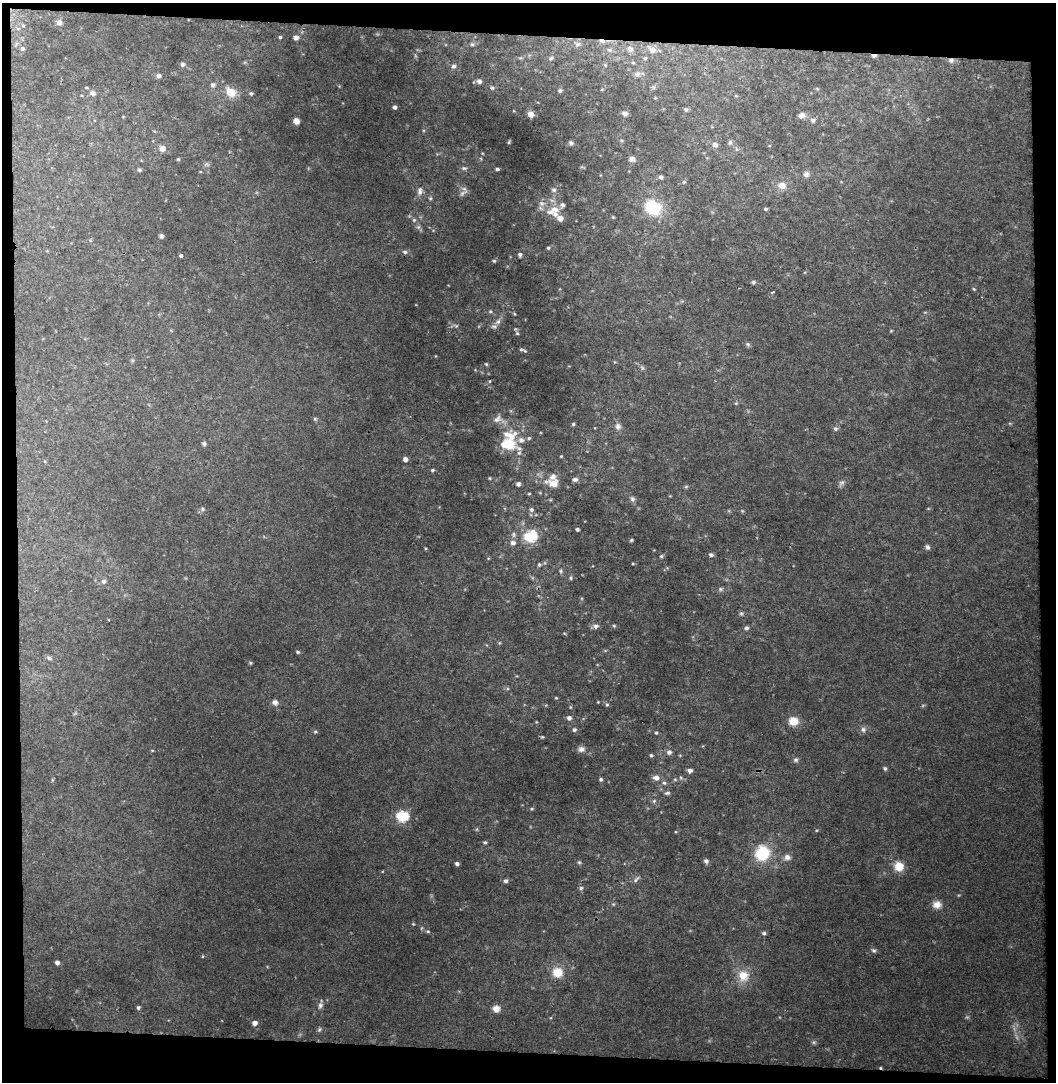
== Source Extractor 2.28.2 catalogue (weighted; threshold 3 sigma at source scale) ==
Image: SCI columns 41-1094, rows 1-1080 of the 1135 x 1080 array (HDU 1 of 3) = the unmasked area's bounding box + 8 px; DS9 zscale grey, full resolution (1 PNG px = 1 image px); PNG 1058 x 1084 px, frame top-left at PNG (2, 3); no overlay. Shown black and unused: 9% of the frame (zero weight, under 2 of 3 exposures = <1% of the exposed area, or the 3 px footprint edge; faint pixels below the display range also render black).
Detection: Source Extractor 2.28.2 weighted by HDU 2 'WHT'. Background 0.0408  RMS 0.0058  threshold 0.0261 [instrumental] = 3 sigma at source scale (4.5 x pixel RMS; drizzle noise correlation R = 1.50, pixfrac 1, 0.0396/0.0396 arcsec/px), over >= 5 px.
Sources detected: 191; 5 too faint to see at this stretch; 2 cosmic-ray / hot-pixel residue — not listed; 7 inside a brighter listed object's ellipse — not listed separately; the other 177 listed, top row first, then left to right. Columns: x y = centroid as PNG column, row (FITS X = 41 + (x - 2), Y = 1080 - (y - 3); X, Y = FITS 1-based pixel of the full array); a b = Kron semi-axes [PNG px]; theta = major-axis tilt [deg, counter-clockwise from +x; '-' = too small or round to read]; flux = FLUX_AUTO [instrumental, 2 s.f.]
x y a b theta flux
59 22 7 7 - 2.1
23 25 5 3 - 0.7
280 37 3 3 - 0.78
296 37 6 5 - 2.5
472 44 8 7 - 1.9
577 44 9 8 - 2.6
22 48 6 6 - 1.1
630 49 10 8 -34 3.5
610 50 9 6 -15 2
652 50 13 9 -28 4.8
874 56 6 4 1 1.3
551 58 6 5 - 1.1
645 58 7 6 - 1.3
951 60 8 6 -1 2
633 63 5 4 - 0.88
183 64 5 5 - 1.6
605 65 6 4 -45 0.88
453 66 7 6 - 2
637 74 10 8 29 2.8
158 76 6 5 - 1.8
479 81 6 6 - 2.7
213 85 7 6 - 1.4
653 87 6 6 - 1.2
492 88 6 5 - 1.1
602 89 5 3 - 0.53
560 90 5 4 - 1
231 92 10 8 -31 10
93 93 8 6 -35 1.9
251 93 5 4 - 1
736 96 5 3 - 0.58
655 98 5 4 - 0.56
394 107 4 4 - 1.6
686 109 6 5 - 1
531 114 5 5 - 5.9
625 114 7 5 -11 2.1
801 115 8 6 2 2.7
813 120 6 6 - 1.4
296 121 6 6 - 3.2
509 142 5 4 - 0.65
730 142 7 5 74 1.2
571 143 6 6 - 1.3
715 145 7 6 - 2.3
162 148 9 8 - 3
178 159 4 4 - 0.73
632 159 8 6 -3 2.1
464 168 8 5 0 1.3
497 169 4 3 - 1.2
139 170 5 4 - 1.2
806 174 7 7 - 2.3
661 177 5 4 - 1.3
684 182 5 5 - 0.85
782 185 9 8 - 4.8
554 190 7 7 - 2
420 191 11 6 81 2.4
463 193 14 5 37 2
430 198 5 3 - 0.65
542 203 10 8 -24 3.4
653 208 17 14 -30 25
554 209 23 10 20 9.2
766 209 4 3 - 0.9
560 218 6 5 - 5
414 220 5 5 - 0.81
418 227 6 6 - 1.2
161 236 5 5 - 1.1
90 240 5 3 - 0.53
548 248 6 4 -2 0.98
405 252 6 5 - 1.3
520 255 6 5 - 1.4
181 256 3 3 - 2.4
494 261 5 4 - 0.82
753 282 6 5 - 0.97
974 289 5 4 - 0.67
773 292 4 3 - 2
490 311 6 5 - 0.96
498 322 9 6 45 2.4
456 326 8 5 -11 1.2
891 331 5 3 - 0.47
517 333 6 4 -43 0.9
748 344 6 5 - 0.91
521 349 7 5 -26 1.3
486 364 4 4 - 0.73
642 368 7 5 -59 1.1
490 381 5 3 - 0.47
736 403 5 4 - 0.61
315 419 6 4 0 0.81
498 419 19 10 -15 5.1
573 424 4 4 - 0.9
618 426 9 8 - 2.5
835 429 6 5 - 1.3
529 438 5 5 - 0.85
204 444 6 5 - 1.1
507 444 23 11 -18 18
561 456 4 3 - 0.58
405 459 4 4 - 2.8
432 470 5 4 - 0.84
489 478 4 4 - 0.57
575 479 7 5 1 1.9
554 483 10 8 -12 7
518 484 5 5 - 2.1
632 499 7 6 - 1.5
202 509 6 5 - 1
531 510 6 5 - 1.5
577 529 3 3 - 1.2
531 536 7 6 - 43
631 540 4 3 - 0.7
513 543 8 6 -2 2.5
927 547 7 5 -70 1.4
711 555 6 5 - 1.4
661 556 5 4 - 0.8
633 564 4 3 - 0.57
539 565 6 5 - 1.1
561 571 5 4 - 0.89
571 578 6 5 - 0.89
104 581 7 6 - 1.5
720 589 7 5 27 1.1
741 613 6 5 - 1
596 626 6 6 - 2
614 626 5 4 - 0.71
746 628 5 5 - 1.4
499 643 6 3 71 0.59
298 652 5 4 - 0.98
49 658 7 5 -30 1.2
250 663 5 4 - 0.66
556 698 4 4 - 0.52
275 702 7 7 - 2.4
598 702 3 3 - 0.41
607 705 6 4 66 0.83
570 707 5 3 - 0.54
569 718 5 5 - 2.2
793 721 11 9 -8 7.1
863 729 8 7 - 1.9
574 730 5 5 - 1.3
315 732 5 4 - 0.87
656 733 4 4 - 0.76
542 737 4 4 - 0.67
581 749 10 8 8 2.5
152 750 5 3 - 0.47
669 752 7 7 - 2.1
651 755 4 4 - 0.88
796 760 7 6 - 1.2
885 768 5 5 - 0.97
690 770 5 5 - 2.2
656 778 7 6 - 3.2
601 779 4 4 - 1.1
675 779 6 4 -1 0.82
664 783 7 5 -2 1.3
667 793 7 5 1 1.2
654 801 6 5 - 0.99
532 809 5 3 - 0.65
402 816 6 5 - 58
477 829 6 4 72 0.65
485 842 4 4 - 0.94
762 853 14 13 - 25
787 857 8 7 - 2.6
706 861 6 6 - 1.6
579 862 5 5 - 0.86
457 864 4 4 - 1.7
899 866 9 9 - 9.7
636 879 13 4 43 1.6
506 881 5 5 - 1.6
581 888 5 5 - 1.2
613 904 5 4 - 0.7
937 905 11 9 -4 4.7
413 924 4 3 - 0.5
428 931 6 4 -20 0.87
764 933 6 5 - 1.1
873 950 7 6 - 1.2
203 956 4 3 - 0.58
57 962 4 4 - 2.7
558 972 12 11 - 9.6
743 976 14 13 - 10
320 1005 9 6 73 1.9
138 1007 4 4 - 1
496 1009 7 7 - 4.5
255 1023 5 4 - 3.4
319 1029 7 5 47 1
813 1042 6 5 - 1.1
Overlapping masked pixels (flux is a lower limit): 2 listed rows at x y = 874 56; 951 60